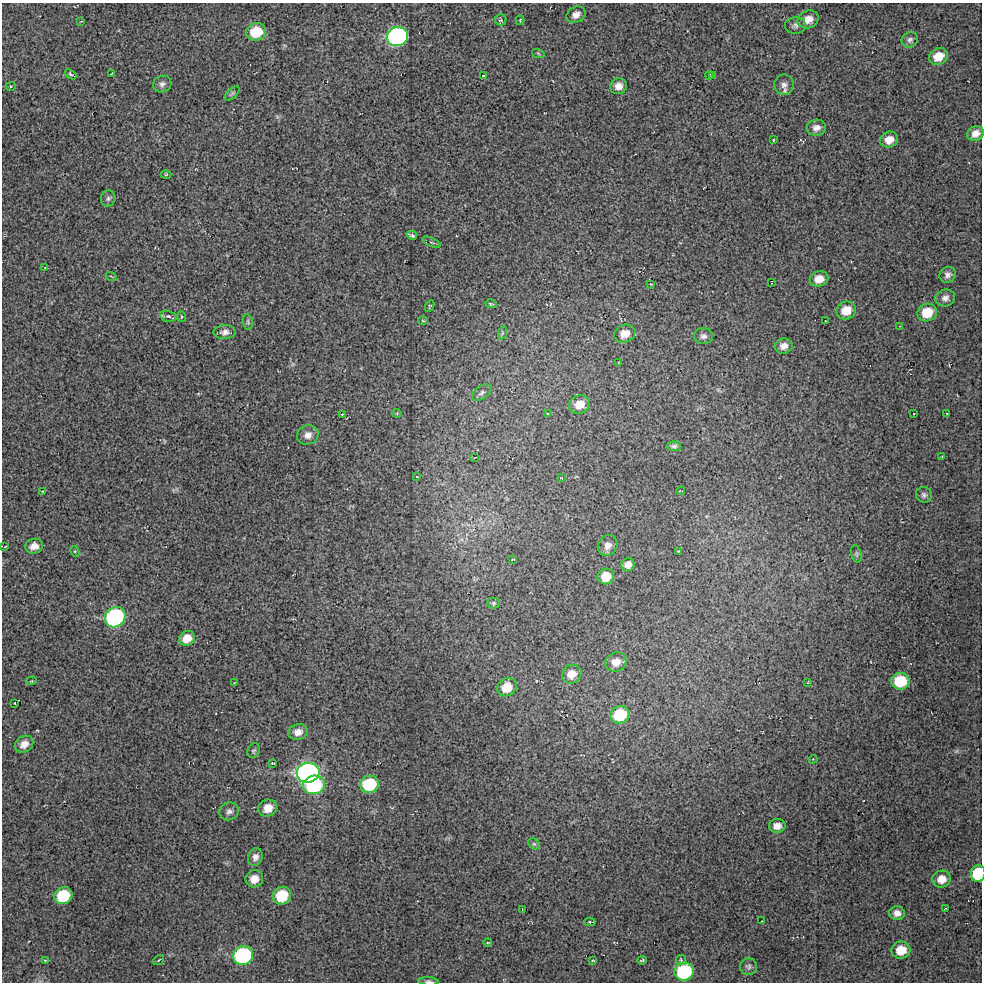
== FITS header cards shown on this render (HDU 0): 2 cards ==
NAXIS1  =                  980 / Axis length
NAXIS2  =                  980 / Axis length

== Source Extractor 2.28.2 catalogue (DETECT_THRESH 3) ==
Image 980 x 980 px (HDU 0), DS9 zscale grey, 1 PNG px = 1 image px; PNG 984 x 984 px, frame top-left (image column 1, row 980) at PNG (2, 3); each listed source drawn as its Kron ellipse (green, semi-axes under 4 px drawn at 4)
Background 13.9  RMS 1.4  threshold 4.31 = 3 sigma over >= 5 px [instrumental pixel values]
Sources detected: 123; all 123 listed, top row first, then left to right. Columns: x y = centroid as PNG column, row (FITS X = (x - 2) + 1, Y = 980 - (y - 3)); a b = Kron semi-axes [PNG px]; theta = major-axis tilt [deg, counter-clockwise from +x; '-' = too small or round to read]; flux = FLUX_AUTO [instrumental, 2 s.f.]
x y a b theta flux
576 15 10 7 28 580
808 19 11 8 24 930
501 20 6 5 - 210
520 20 4 3 - 96
81 21 3 2 - 52
795 25 10 8 5 360
256 32 10 9 - 2900
397 37 10 9 - 31000
910 40 8 7 - 300
538 53 6 4 -20 140
938 56 10 8 26 1500
71 74 6 4 -37 150
111 74 3 2 - 57
710 75 4 3 - 89
713 75 3 2 - 56
483 76 3 2 - 86
162 84 9 8 - 390
784 85 10 9 - 500
11 86 5 4 - 150
618 86 8 8 - 650
232 93 9 4 45 190
816 128 10 8 12 600
975 134 8 7 - 740
773 140 3 2 - 110
889 140 9 8 - 980
166 175 5 3 - 88
108 198 8 7 - 280
412 235 5 3 - 210
431 242 10 4 -26 180
45 268 3 3 - 86
948 275 8 7 - 370
111 276 5 3 - 90
819 279 9 7 14 1000
771 283 3 2 - 59
651 284 3 2 - 110
945 298 10 8 16 490
491 304 6 3 -14 150
430 306 6 3 65 98
846 310 10 8 24 1700
927 313 10 8 25 2300
168 316 8 5 -12 260
181 317 5 3 - 100
423 321 5 4 - 110
825 321 2 2 - 55
248 322 8 5 -83 160
900 326 3 3 - 67
225 332 11 7 3 460
502 333 7 4 72 150
625 334 11 9 22 1100
703 336 9 8 - 390
784 346 9 7 12 660
619 363 4 2 - 69
482 393 11 6 35 310
580 404 11 9 21 1200
397 413 4 4 - 100
343 414 4 2 - 140
548 414 3 3 - 120
914 414 2 2 - 67
947 414 3 2 - 57
308 435 11 9 24 630
674 446 7 4 -5 230
475 457 3 2 - 48
942 457 4 3 - 63
417 477 2 2 - 61
561 478 4 2 - 65
43 491 3 2 - 120
680 491 4 2 - 60
924 495 8 7 - 300
608 545 11 9 54 670
34 546 9 7 11 670
5 547 4 3 - 90
75 551 6 4 -64 130
678 551 3 2 - 70
856 554 9 5 -77 200
513 560 3 2 - 86
628 565 7 6 - 580
606 577 8 7 - 1500
494 603 6 5 - 170
115 617 11 9 43 17000
187 638 8 7 - 1100
616 662 10 9 - 960
572 674 10 9 - 1200
32 681 5 2 - 72
900 681 9 8 - 4000
235 682 4 2 - 56
808 682 4 2 - 64
507 687 10 8 34 1700
15 703 3 2 - 82
620 715 9 8 - 4700
298 732 10 7 14 710
24 744 10 8 35 720
254 751 7 6 - 180
813 759 4 4 - 110
272 763 3 2 - 87
308 773 11 10 - 38000
370 784 9 8 - 5600
314 785 11 9 12 9800
268 808 9 8 - 1200
229 811 10 8 26 370
777 826 8 7 - 650
534 844 6 5 - 140
255 857 9 7 70 470
978 873 8 7 - 4800
254 879 9 8 - 920
942 879 9 8 - 990
63 896 9 8 - 4300
282 896 9 8 - 3500
522 909 3 2 - 61
946 909 4 2 - 94
897 913 8 7 - 540
762 921 3 2 - 86
590 922 5 3 - 220
488 943 4 3 - 79
901 950 9 8 - 1700
243 955 10 9 - 15000
45 960 4 3 - 100
159 960 6 4 38 140
593 960 4 3 - 72
642 960 5 2 - 120
681 960 5 5 - 160
749 967 8 8 - 300
684 971 9 9 - 9600
429 981 10 4 -4 240
At the frame edge (FLAGS 8, measured only in part): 2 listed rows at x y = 978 873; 429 981